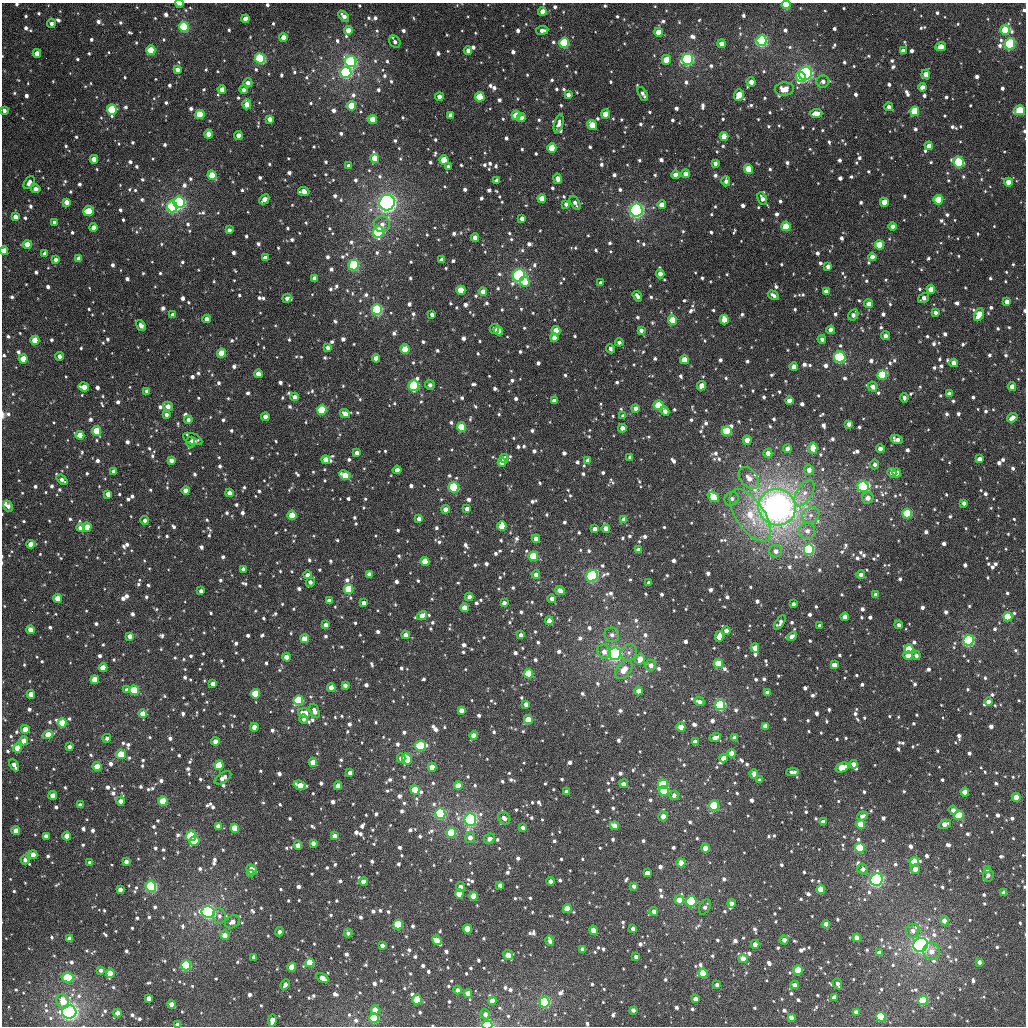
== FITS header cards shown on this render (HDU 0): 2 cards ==
NAXIS1  =                 1024
NAXIS2  =                 1024

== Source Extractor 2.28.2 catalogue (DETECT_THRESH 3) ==
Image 1024 x 1024 px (HDU 0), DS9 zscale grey, 1 PNG px = 1 image px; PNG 1028 x 1028 px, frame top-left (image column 1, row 1024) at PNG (2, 3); each listed source drawn as its Kron ellipse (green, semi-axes under 4 px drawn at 4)
Background 1550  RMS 44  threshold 131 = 3 sigma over >= 5 px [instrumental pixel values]
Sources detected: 1903; of the 1903, the 500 brightest by FLUX_AUTO listed and drawn (1403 fainter detections omitted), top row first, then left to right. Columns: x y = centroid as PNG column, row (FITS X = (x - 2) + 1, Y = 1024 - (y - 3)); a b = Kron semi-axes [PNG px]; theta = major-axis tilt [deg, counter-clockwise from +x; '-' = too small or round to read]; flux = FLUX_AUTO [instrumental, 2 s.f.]
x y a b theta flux
179 4 4 2 - 1.9e+04
786 5 4 4 - 1.2e+05
542 11 4 4 - 3.0e+04
344 16 6 4 -46 1.9e+04
245 19 4 4 - 4.0e+04
51 24 4 4 - 1.2e+04
184 27 5 4 - 3.2e+05
348 30 4 4 - 3.7e+04
542 30 6 4 8 1.5e+04
1005 30 5 5 - 1.5e+05
658 32 4 4 - 5.4e+04
283 37 4 4 - 2.4e+04
762 41 5 5 - 5.2e+05
395 42 6 5 - 1.2e+04
564 43 5 4 - 2.6e+05
721 44 4 4 - 2.3e+04
1010 44 5 5 - 2.5e+05
941 47 5 4 - 4.1e+04
151 50 5 4 - 1.0e+05
468 50 4 4 - 1.6e+04
903 51 4 4 - 1.7e+04
37 53 4 4 - 3.0e+04
260 58 5 5 - 3.0e+05
688 59 5 5 - 6.9e+05
666 60 5 4 - 7.1e+04
351 62 6 5 - 4.9e+05
177 69 4 4 - 1.8e+04
346 72 5 5 - 6.5e+05
805 73 7 6 - 6.2e+05
926 74 4 4 - 2.9e+04
801 77 5 5 - 7.6e+04
751 82 4 4 - 2.3e+04
823 82 6 6 - 1.5e+04
248 83 4 4 - 1.8e+04
922 87 4 4 - 2.4e+04
222 89 4 4 - 2.4e+04
784 89 9 6 4 4.7e+04
243 90 4 4 - 1.4e+04
643 94 7 4 -62 1.3e+04
568 95 4 4 - 1.6e+04
739 95 6 5 - 7.6e+04
439 97 4 4 - 2.2e+04
480 97 5 4 - 1.1e+05
247 104 5 4 - 3.6e+04
351 106 4 4 - 9.1e+04
889 107 4 4 - 1.4e+04
4 110 4 3 - 1.5e+04
112 110 5 4 - 2.4e+05
1019 110 5 5 - 1.4e+05
915 111 4 4 - 1.9e+05
816 113 6 4 2 3.0e+04
200 114 5 4 - 9.8e+04
605 114 4 4 - 6.0e+04
450 115 4 4 - 1.6e+04
516 115 4 4 - 5.6e+04
521 118 4 4 - 2.0e+04
270 119 4 4 - 2.4e+04
373 119 4 4 - 5.3e+04
559 123 9 4 73 1.6e+04
592 125 5 4 - 7.5e+04
208 134 4 4 - 3.0e+04
238 135 4 4 - 2.0e+04
724 136 4 4 - 5.1e+04
929 146 4 4 - 2.8e+04
552 148 4 4 - 9.8e+04
375 158 4 4 - 8.3e+04
94 159 4 4 - 3.0e+04
444 160 4 4 - 9.8e+04
959 162 6 5 - 2.9e+05
715 163 4 4 - 1.3e+04
349 166 4 3 - 1.2e+04
448 167 4 4 - 1.3e+04
748 169 4 4 - 1.2e+05
685 174 4 4 - 2.3e+04
212 175 5 4 - 8.9e+04
675 175 4 4 - 1.9e+04
557 179 5 4 - 1.8e+04
497 181 4 4 - 1.5e+04
726 181 5 4 - 1.2e+04
1008 182 4 4 - 3.6e+04
29 183 7 4 56 1.7e+04
36 189 5 4 - 1.5e+04
304 191 6 4 -5 3.5e+04
264 199 6 4 44 2.2e+04
542 199 4 4 - 5.5e+04
762 199 6 4 -65 1.7e+04
938 200 4 4 - 1.0e+05
66 202 4 4 - 2.7e+04
179 202 6 5 - 4.8e+05
884 202 4 4 - 4.5e+04
387 203 8 7 - 9.2e+05
575 203 7 4 -59 1.2e+04
566 204 4 4 - 1.4e+04
662 205 4 4 - 3.1e+04
172 207 5 5 - 3.3e+05
636 210 6 6 - 5.9e+05
88 211 5 5 - 1.0e+05
15 217 4 4 - 2.2e+04
522 219 4 4 - 1.8e+04
54 222 4 3 - 1.5e+04
382 224 8 8 - 2.1e+04
786 226 5 4 - 9.4e+04
892 226 4 4 - 1.8e+04
93 228 4 4 - 2.1e+04
229 230 4 4 - 1.4e+04
378 232 6 5 - 3.0e+05
475 238 4 4 - 2.7e+04
27 245 4 4 - 5.2e+04
879 245 4 4 - 7.9e+04
4 251 4 4 - 5.1e+04
45 253 4 4 - 1.4e+04
872 257 4 4 - 2.4e+04
79 258 4 4 - 2.5e+04
265 258 4 4 - 1.8e+04
56 260 4 4 - 1.4e+04
442 260 4 4 - 2.2e+04
354 265 5 5 - 3.1e+05
828 266 4 4 - 1.4e+04
660 274 5 4 - 2.1e+04
519 275 6 6 - 5.1e+05
315 278 4 4 - 2.0e+04
525 282 5 5 - 6.2e+04
601 283 4 3 - 1.3e+04
931 289 4 4 - 4.4e+04
461 290 4 4 - 8.5e+04
483 291 4 4 - 2.6e+04
826 291 4 4 - 2.0e+04
773 295 6 3 -32 1.3e+04
637 296 5 4 - 1.5e+04
287 298 4 3 - 1.2e+04
923 298 6 4 35 1.6e+04
1007 302 4 4 - 2.1e+04
869 304 4 4 - 2.4e+04
377 310 5 5 - 2.9e+05
935 312 4 4 - 1.3e+04
979 314 7 4 62 6.0e+04
173 315 4 3 - 1.3e+04
432 315 4 3 - 1.3e+04
853 315 6 4 60 1.6e+04
207 319 4 4 - 2.3e+04
672 320 4 4 - 1.0e+05
724 320 5 4 - 5.7e+04
141 325 6 4 -56 1.6e+04
494 329 5 4 - 2.2e+04
556 330 4 4 - 4.9e+04
641 330 4 4 - 1.6e+04
831 330 4 4 - 2.3e+04
499 331 5 4 - 5.1e+04
886 336 4 4 - 1.5e+04
554 338 4 4 - 2.7e+04
822 339 4 4 - 1.3e+04
35 340 4 4 - 6.3e+04
619 342 4 4 - 1.2e+04
328 347 4 4 - 1.4e+04
405 349 4 4 - 7.9e+04
611 349 5 4 - 1.2e+04
221 353 4 4 - 7.1e+04
59 356 4 3 - 1.5e+04
840 357 6 5 - 2.3e+05
376 358 4 4 - 2.8e+04
23 359 4 4 - 6.3e+04
684 360 4 4 - 5.4e+04
954 363 4 4 - 2.7e+04
794 367 4 4 - 3.0e+04
258 374 4 4 - 3.1e+04
882 375 5 5 - 3.1e+05
430 385 5 4 - 1.2e+04
414 386 5 5 - 2.5e+05
701 386 5 4 - 3.2e+04
84 387 5 4 - 3.6e+04
873 387 5 5 - 1.8e+04
1012 387 4 4 - 2.8e+04
147 391 4 4 - 1.4e+04
950 394 4 4 - 2.7e+04
294 397 4 4 - 1.6e+04
904 398 5 4 - 1.2e+04
554 401 4 4 - 1.4e+04
789 401 4 4 - 3.7e+04
659 405 5 4 - 1.3e+05
168 406 5 4 - 2.5e+04
635 408 4 4 - 1.8e+04
322 410 5 5 - 1.5e+05
665 411 5 4 - 1.9e+04
345 414 5 4 - 2.7e+04
166 415 4 4 - 1.2e+04
623 416 4 4 - 1.4e+04
265 417 4 4 - 2.4e+04
1012 418 5 4 - 2.5e+04
188 420 4 4 - 1.2e+04
849 424 4 4 - 1.7e+04
462 427 5 4 - 1.7e+05
622 428 4 4 - 2.3e+04
97 431 5 4 - 9.6e+04
727 431 5 5 - 1.0e+05
80 435 4 4 - 6.8e+04
193 439 10 5 -22 1.7e+04
897 439 6 4 -22 1.7e+04
747 440 4 4 - 2.9e+04
191 442 5 4 - 1.4e+04
813 448 5 4 - 4.6e+04
787 449 4 4 - 2.1e+04
880 449 4 4 - 2.5e+04
357 453 4 4 - 1.6e+04
768 453 4 4 - 2.9e+04
630 457 4 4 - 1.4e+04
504 458 4 4 - 2.3e+04
326 459 4 4 - 3.4e+04
979 459 4 4 - 2.0e+04
171 460 4 4 - 1.8e+04
588 460 4 4 - 2.2e+04
502 462 4 4 - 3.2e+04
875 464 5 4 - 1.2e+04
397 470 4 4 - 1.6e+04
809 470 5 5 - 2.0e+04
113 471 4 4 - 1.3e+04
892 473 5 4 - 2.0e+04
897 473 4 4 - 2.9e+04
345 475 6 4 -27 6.5e+04
749 478 12 8 -52 3.5e+04
62 480 6 4 -40 1.3e+04
863 486 5 5 - 5.4e+05
454 487 5 5 - 2.3e+05
186 490 4 4 - 2.2e+04
229 493 4 4 - 2.4e+04
804 493 14 7 58 2.6e+04
108 494 4 4 - 2.3e+04
713 497 6 4 -37 7.1e+04
868 498 6 5 - 2.2e+04
731 499 7 6 - 1.5e+04
964 503 4 4 - 1.2e+04
8 506 6 4 -61 1.4e+04
777 507 19 18 - 2.2e+06
446 509 4 4 - 2.7e+04
467 509 4 4 - 1.7e+04
907 513 5 5 - 1.6e+05
292 515 4 4 - 7.9e+04
750 515 30 14 -56 1.3e+05
811 515 9 7 31 1.7e+04
419 519 4 4 - 1.8e+04
145 520 4 4 - 1.4e+04
624 520 4 4 - 2.9e+04
502 526 5 4 - 7.1e+04
87 527 4 4 - 6.0e+04
80 528 4 4 - 2.2e+04
606 528 4 4 - 3.0e+04
594 529 4 4 - 1.6e+04
807 531 8 8 - 2.0e+04
536 539 4 4 - 2.5e+04
31 544 4 4 - 3.5e+04
809 549 5 5 - 4.7e+05
638 550 4 4 - 2.7e+04
776 551 6 6 - 1.9e+04
533 556 5 4 - 1.2e+05
425 561 4 4 - 5.8e+04
243 569 4 4 - 1.5e+04
369 574 4 4 - 2.1e+04
861 574 4 4 - 1.3e+04
308 575 4 4 - 2.1e+04
536 575 4 4 - 2.4e+04
592 576 6 5 - 3.1e+05
310 582 5 4 - 1.4e+04
649 583 4 3 - 1.3e+04
349 589 5 4 - 1.3e+05
201 591 4 3 - 1.3e+04
560 591 5 4 - 2.4e+04
876 594 4 4 - 1.5e+04
469 597 4 4 - 1.6e+04
57 598 4 4 - 3.6e+04
552 599 4 4 - 1.7e+04
329 601 4 4 - 1.6e+04
363 603 4 4 - 1.6e+04
504 603 4 4 - 1.5e+04
793 604 4 4 - 1.3e+04
464 608 4 4 - 4.0e+04
422 616 5 4 - 3.2e+04
845 617 4 4 - 3.5e+04
1008 617 4 4 - 1.1e+05
549 621 4 4 - 3.6e+04
780 622 8 4 56 1.4e+04
326 625 4 4 - 1.5e+04
820 625 4 4 - 1.4e+04
899 625 4 4 - 1.2e+04
30 630 4 4 - 2.9e+04
726 631 4 4 - 2.4e+04
405 635 4 4 - 1.8e+04
521 635 4 4 - 1.2e+04
612 635 7 7 - 1.7e+04
130 636 4 4 - 1.9e+04
719 636 5 4 - 3.7e+04
792 636 5 4 - 2.6e+04
305 639 4 4 - 4.9e+04
969 640 5 5 - 3.9e+05
755 648 4 4 - 4.2e+04
909 649 4 4 - 1.0e+05
604 652 7 6 - 2.2e+04
629 652 8 7 - 1.5e+04
615 654 6 6 - 1.1e+06
916 655 4 4 - 1.3e+04
908 656 4 4 - 2.5e+04
287 657 4 4 - 3.2e+04
640 659 5 5 - 3.4e+04
718 663 5 5 - 7.4e+04
651 665 5 5 - 2.0e+04
834 665 4 4 - 2.7e+04
103 668 4 4 - 5.3e+04
624 670 10 6 48 4.0e+04
528 674 4 4 - 1.6e+05
94 680 4 4 - 6.2e+04
213 684 4 4 - 2.6e+04
345 685 4 4 - 1.5e+04
331 688 4 4 - 3.1e+04
127 690 4 4 - 1.4e+04
134 690 4 4 - 1.9e+05
638 691 4 4 - 2.6e+04
767 692 4 4 - 1.6e+04
31 694 4 4 - 3.1e+04
255 694 5 4 - 1.4e+05
298 700 5 5 - 2.5e+05
699 702 5 4 - 1.5e+04
988 702 4 4 - 1.9e+04
526 704 4 4 - 1.8e+04
720 705 5 5 - 4.3e+05
461 710 4 4 - 2.1e+04
314 711 7 4 -69 2.1e+04
305 713 6 4 -5 4.3e+04
143 714 4 4 - 3.4e+04
304 719 5 4 - 1.2e+04
528 720 4 4 - 8.9e+04
62 723 4 4 - 8.3e+04
765 726 4 4 - 3.0e+04
254 727 4 4 - 3.1e+04
681 727 4 4 - 4.0e+04
25 729 4 4 - 5.1e+04
48 735 5 4 - 5.5e+04
474 735 4 4 - 2.9e+04
107 738 4 4 - 1.3e+04
715 738 6 4 20 1.9e+04
735 738 4 4 - 2.4e+04
24 741 4 4 - 3.0e+04
215 742 4 4 - 2.3e+04
695 742 4 4 - 2.5e+04
69 746 4 4 - 1.4e+04
420 746 5 5 - 2.5e+05
17 748 4 4 - 4.3e+04
732 753 4 4 - 3.9e+04
121 754 5 4 - 1.0e+05
401 758 4 4 - 1.7e+04
724 758 4 4 - 3.4e+04
407 759 6 4 -62 2.2e+05
313 762 4 4 - 4.7e+04
853 764 4 4 - 2.0e+04
14 765 7 4 -61 1.8e+04
219 765 5 4 - 1.3e+05
97 767 4 4 - 5.4e+04
432 767 4 4 - 5.0e+04
842 767 7 4 21 6.9e+04
792 772 6 4 4 1.5e+04
350 773 4 4 - 2.2e+04
754 774 5 4 - 2.4e+04
223 778 9 5 33 2.2e+04
760 780 4 4 - 1.3e+04
624 784 4 4 - 1.7e+04
663 784 5 5 - 2.0e+05
300 785 6 4 -23 5.4e+04
458 785 4 4 - 3.7e+04
338 786 4 4 - 3.3e+04
415 790 5 4 - 9.3e+04
664 791 5 5 - 1.7e+05
566 792 4 4 - 1.3e+04
965 792 4 4 - 3.0e+04
53 795 4 4 - 2.5e+04
674 795 5 4 - 1.6e+04
1016 797 4 4 - 4.4e+04
120 801 4 4 - 1.6e+04
163 801 4 4 - 9.9e+04
80 805 4 4 - 1.5e+04
714 806 5 5 - 1.9e+05
953 810 4 4 - 1.5e+04
440 814 5 5 - 2.1e+05
959 815 5 5 - 1.1e+05
663 816 5 4 - 2.7e+04
862 816 5 4 - 1.4e+04
504 818 7 5 -47 1.8e+04
470 820 6 6 - 6.4e+05
823 822 4 4 - 2.0e+04
861 824 4 4 - 6.3e+04
945 824 6 4 20 2.8e+04
218 826 4 4 - 2.4e+04
614 826 4 4 - 2.9e+04
523 827 4 4 - 1.4e+04
235 828 4 4 - 7.8e+04
16 831 4 4 - 3.8e+04
451 833 5 5 - 1.8e+05
46 836 4 4 - 1.6e+04
67 836 4 4 - 3.0e+04
191 836 5 5 - 2.2e+05
335 836 4 4 - 2.5e+04
470 838 5 5 - 2.1e+04
489 839 6 5 - 1.5e+04
194 841 5 4 - 8.2e+04
313 843 4 4 - 1.8e+04
298 845 4 4 - 2.6e+04
705 848 4 4 - 4.1e+04
860 848 5 5 - 1.5e+05
33 855 4 4 - 2.9e+04
25 860 4 4 - 1.3e+04
126 862 4 4 - 1.7e+04
914 862 4 4 - 6.9e+04
90 863 4 4 - 1.4e+04
681 863 4 4 - 5.7e+04
251 869 5 4 - 3.8e+04
863 869 5 5 - 1.2e+04
915 869 5 4 - 2.1e+04
987 870 4 4 - 1.6e+04
647 873 4 4 - 2.3e+04
250 874 4 3 - 1.9e+04
988 875 6 5 - 1.2e+04
876 880 6 6 - 5.6e+05
550 881 4 4 - 1.6e+04
364 882 4 4 - 2.9e+04
500 885 4 4 - 1.5e+04
634 886 4 4 - 1.3e+04
151 887 5 5 - 2.8e+05
460 887 5 4 - 1.8e+04
120 889 4 4 - 1.8e+04
821 889 4 4 - 5.8e+04
1004 892 4 4 - 2.6e+04
459 894 4 4 - 7.9e+04
474 896 4 4 - 8.6e+04
679 900 5 4 - 3.5e+04
691 901 5 5 - 7.0e+05
731 903 4 4 - 2.0e+04
705 907 8 5 60 1.3e+04
567 909 4 4 - 8.3e+04
654 911 4 4 - 1.8e+04
208 912 6 6 - 8.9e+05
219 916 8 6 -76 1.2e+04
944 921 4 4 - 2.0e+04
232 922 8 6 35 1.8e+04
826 924 4 4 - 2.3e+04
398 925 5 4 - 2.1e+05
467 929 4 4 - 8.1e+04
633 929 4 3 - 1.6e+04
593 930 5 4 - 4.1e+04
913 931 7 6 - 1.6e+04
279 932 4 3 - 1.4e+04
348 933 4 4 - 1.2e+04
225 935 5 4 - 2.5e+04
857 938 4 4 - 3.0e+04
70 939 4 4 - 2.1e+04
437 940 5 4 - 3.6e+04
784 940 4 4 - 1.5e+04
550 941 5 3 - 1.7e+04
755 944 4 4 - 2.2e+04
382 945 4 4 - 1.3e+04
921 945 7 6 - 1.0e+06
582 949 4 4 - 1.6e+04
932 951 9 8 - 2.7e+04
879 953 4 4 - 2.2e+04
508 955 5 4 - 4.3e+04
254 957 4 4 - 1.6e+04
636 957 4 4 - 1.2e+04
743 959 4 4 - 3.6e+04
979 962 4 4 - 1.3e+04
310 963 4 4 - 1.3e+05
186 965 5 5 - 4.2e+05
292 967 4 4 - 7.8e+04
101 970 4 4 - 1.2e+04
798 970 5 5 - 7.9e+04
110 973 5 4 - 7.9e+04
703 973 4 4 - 9.8e+04
67 977 6 5 - 1.5e+05
322 978 6 4 -31 3.5e+04
285 984 5 4 - 1.3e+04
838 984 6 3 -68 1.2e+04
717 985 4 4 - 1.5e+04
794 985 4 4 - 2.4e+04
458 990 4 4 - 1.2e+04
468 993 4 4 - 3.0e+04
834 997 4 4 - 2.3e+04
149 998 4 4 - 2.0e+04
417 999 5 4 - 9.2e+04
695 999 4 4 - 1.8e+04
923 1000 5 4 - 1.7e+05
63 1001 7 6 - 6.0e+04
492 1001 4 4 - 3.2e+04
544 1002 5 5 - 6.2e+05
172 1004 4 4 - 3.8e+04
375 1010 4 4 - 4.1e+04
633 1010 4 4 - 1.4e+04
69 1012 7 7 - 1.1e+06
856 1012 4 4 - 1.9e+04
117 1013 4 4 - 2.5e+04
485 1014 5 4 - 1.5e+04
791 1017 4 4 - 1.9e+04
881 1017 5 4 - 3.5e+05
374 1018 5 4 - 2.4e+05
272 1020 6 4 84 2.8e+04
177 1025 4 3 - 1.5e+04
487 1025 5 4 - 4.3e+05
At the frame edge (FLAGS 8, measured only in part): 6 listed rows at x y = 179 4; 786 5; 4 110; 4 251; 177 1025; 487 1025
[1403 fainter detections neither listed nor drawn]

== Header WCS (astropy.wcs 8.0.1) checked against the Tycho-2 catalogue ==
Header WCS as astropy/WCSLIB reads it (applying the file's SIP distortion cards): RA---TAN-SIP/DEC--TAN-SIP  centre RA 01:37:28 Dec +37:17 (24.37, +37.28 deg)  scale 8.67 arcsec/px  FOV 148.0' x 148.0'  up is +178 deg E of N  parity flipped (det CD > 0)
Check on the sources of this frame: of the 60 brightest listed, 60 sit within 12.1 arcsec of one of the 180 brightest Tycho-2 stars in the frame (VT <= 11.28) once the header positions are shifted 0.38 arcsec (0.35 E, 0.14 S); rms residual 4.02 arcsec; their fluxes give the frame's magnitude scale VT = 22.88 - 2.5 log10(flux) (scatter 0.23 mag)
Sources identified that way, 340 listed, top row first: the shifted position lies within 12.1 arcsec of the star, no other Tycho-2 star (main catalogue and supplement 1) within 24.2 arcsec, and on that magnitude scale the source's flux lands within +1.5 / -3 mag of the star's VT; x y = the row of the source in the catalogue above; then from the Tycho-2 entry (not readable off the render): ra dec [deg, ICRS J2000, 3 dp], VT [Tycho-2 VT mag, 2 dp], TYC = Tycho-2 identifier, HIP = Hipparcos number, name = IAU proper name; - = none
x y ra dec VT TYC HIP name
786 5 23.615 +36.028 9.97 2305-832-1 - -
542 11 24.339 +36.069 11.76 2305-16-1 - -
245 19 25.223 +36.113 11.43 2306-1323-1 - -
51 24 25.801 +36.138 12.05 2306-1281-1 - -
184 27 25.406 +36.136 9.34 2306-1389-1 - -
348 30 24.916 +36.132 11.44 2306-1262-1 - -
542 30 24.340 +36.116 12.35 2305-538-1 - -
1005 30 22.960 +36.061 10.01 2305-270-1 - -
658 32 23.991 +36.108 11.09 2305-932-1 - -
762 41 23.683 +36.116 8.61 2305-424-1 - -
564 43 24.271 +36.143 9.49 2305-92-1 - -
721 44 23.803 +36.128 12.11 2305-778-1 - -
1010 44 22.944 +36.094 9.09 2305-272-1 7122 -
941 47 23.148 +36.110 11.34 2305-1208-1 - -
151 50 25.503 +36.195 10.21 2306-1277-1 - -
903 51 23.260 +36.124 12.20 2305-438-1 - -
37 53 25.842 +36.210 11.49 2306-1168-1 - -
260 58 25.174 +36.207 9.08 2306-1174-1 - -
688 59 23.901 +36.170 8.45 2305-94-1 - -
351 62 24.905 +36.207 8.66 2306-1223-1 - -
177 69 25.422 +36.240 11.91 2306-1184-1 - -
346 72 24.919 +36.234 8.69 2306-1238-1 - -
801 77 23.562 +36.199 10.62 2305-954-1 - -
751 82 23.709 +36.217 11.79 2305-4-1 - -
248 83 25.211 +36.266 12.27 2306-1387-1 - -
222 89 25.287 +36.284 11.68 2306-1287-1 - -
243 90 25.223 +36.283 12.37 2306-1178-1 - -
568 95 24.253 +36.267 12.06 2305-1116-1 - -
739 95 23.743 +36.249 10.99 2305-858-1 - -
480 97 24.516 +36.281 10.34 2305-372-1 - -
247 104 25.211 +36.319 11.50 2306-1405-1 - -
351 106 24.899 +36.314 11.02 2306-1079-1 - -
889 107 23.295 +36.261 12.40 2305-158-1 - -
4 110 25.936 +36.349 12.29 2306-1471-1 - -
112 110 25.615 +36.341 10.05 2306-1043-1 - -
1019 110 22.904 +36.252 9.87 2305-526-1 - -
915 111 23.217 +36.268 10.26 2305-632-1 - -
200 114 25.350 +36.346 10.18 2306-1021-1 - -
605 114 24.139 +36.310 11.03 2305-1218-1 - -
450 115 24.602 +36.327 12.09 2305-1176-1 - -
516 115 24.406 +36.322 10.76 2305-598-1 - -
521 118 24.390 +36.327 11.78 2305-364-1 - -
270 119 25.142 +36.352 11.57 2306-990-1 - -
373 119 24.834 +36.344 10.92 2306-1283-1 - -
592 125 24.177 +36.338 11.30 2305-542-1 - -
208 134 25.323 +36.393 12.78 2306-1382-1 - -
724 136 23.782 +36.351 11.23 2305-116-1 - -
929 146 23.169 +36.349 11.32 2305-200-1 - -
552 148 24.295 +36.397 10.29 2305-148-1 - -
375 158 24.824 +36.438 11.08 2306-1517-1 - -
94 159 25.664 +36.461 11.38 2306-1080-1 - -
444 160 24.616 +36.436 11.31 2305-1520-1 - -
959 162 23.077 +36.385 9.40 2305-968-1 - -
715 163 23.805 +36.417 12.45 2305-1615-1 - -
349 166 24.901 +36.458 12.46 2306-788-1 - -
748 169 23.704 +36.427 10.76 2305-1632-1 - -
685 174 23.892 +36.445 11.37 2305-1504-1 - -
212 175 25.309 +36.492 10.67 2306-822-1 - -
675 175 23.922 +36.448 11.62 2305-1492-1 - -
1008 182 22.925 +36.427 11.17 2305-1578-1 - -
264 199 25.150 +36.545 12.06 2306-1334-1 - -
542 199 24.319 +36.520 11.19 2305-1353-1 - -
938 200 23.132 +36.478 10.23 2305-1549-1 - -
66 202 25.743 +36.566 12.14 2306-769-1 - -
179 202 25.405 +36.559 8.50 2306-1166-1 7903 -
884 202 23.293 +36.491 11.10 2305-1528-1 - -
387 203 24.782 +36.543 7.23 2306-963-1 7700 -
662 205 23.959 +36.522 11.64 2305-1452-1 - -
172 207 25.425 +36.571 8.92 2306-814-1 - -
636 210 24.035 +36.538 7.97 2305-1297-1 7462 -
88 211 25.677 +36.587 10.56 2306-1211-1 - -
15 217 25.895 +36.605 11.86 2306-1038-1 - -
522 219 24.376 +36.570 12.31 2305-1235-1 - -
54 222 25.778 +36.615 12.09 2306-1441-1 - -
786 226 23.584 +36.561 10.41 2305-1031-1 - -
93 228 25.660 +36.626 12.09 2306-412-1 - -
378 232 24.806 +36.615 9.00 2306-1081-1 - -
475 238 24.515 +36.620 11.74 2305-795-1 - -
27 245 25.857 +36.671 11.02 2306-156-1 - -
879 245 23.301 +36.594 10.29 2305-1586-1 - -
4 251 25.927 +36.687 10.98 2306-1127-1 - -
45 253 25.804 +36.691 12.59 2306-896-1 - -
872 257 23.321 +36.624 11.76 2305-771-1 - -
79 258 25.701 +36.701 11.99 2306-900-1 - -
56 260 25.771 +36.705 12.35 2306-817-1 - -
354 265 24.876 +36.697 9.08 2306-386-1 7728 -
660 274 23.955 +36.688 11.73 2305-661-1 - -
519 275 24.378 +36.707 8.32 2305-1025-1 7569 -
315 278 24.991 +36.732 12.23 2306-1527-1 - -
525 282 24.360 +36.722 11.08 2305-1477-1 - -
931 289 23.140 +36.694 11.40 2305-1511-1 - -
461 290 24.551 +36.748 10.60 2305-1183-1 - -
483 291 24.485 +36.749 12.03 2305-921-1 - -
637 296 24.018 +36.746 12.49 2305-1637-1 - -
1007 302 22.910 +36.714 11.55 2305-1513-1 - -
869 304 23.324 +36.737 11.81 2305-1426-1 - -
377 310 24.801 +36.802 8.96 2306-810-1 - -
935 312 23.123 +36.749 11.91 2305-1560-1 - -
979 314 22.991 +36.747 10.95 2305-953-1 - -
207 319 25.312 +36.838 11.92 2306-939-1 - -
672 320 23.912 +36.799 10.19 2305-1089-1 - -
724 320 23.755 +36.792 11.56 2305-911-1 - -
494 329 24.445 +36.838 11.93 2305-1149-1 - -
556 330 24.260 +36.835 11.09 2305-919-1 - -
641 330 24.004 +36.827 12.30 2305-871-1 - -
831 330 23.435 +36.804 12.23 2305-1359-1 - -
499 331 24.433 +36.842 11.38 2305-1077-1 - -
554 338 24.264 +36.853 11.47 2305-413-1 - -
35 340 25.827 +36.900 11.00 2306-254-1 - -
405 349 24.713 +36.895 10.53 2305-259-1 - -
221 353 25.265 +36.919 10.49 2306-486-1 - -
840 357 23.403 +36.869 9.03 2305-691-1 7268 -
376 358 24.799 +36.919 11.51 2306-194-1 - -
23 359 25.861 +36.946 11.54 2306-1511-1 - -
684 360 23.870 +36.893 11.02 2305-501-1 - -
794 367 23.540 +36.898 11.39 2305-279-1 - -
258 374 25.152 +36.966 11.53 2306-964-1 - -
882 375 23.272 +36.906 10.15 2305-299-1 - -
414 386 24.682 +36.982 9.23 2305-1201-1 - -
701 386 23.815 +36.953 11.88 2305-1521-1 - -
84 387 25.676 +37.010 11.49 2306-965-1 - -
873 387 23.300 +36.936 12.34 2305-1371-1 - -
1012 387 22.881 +36.918 11.72 2305-235-1 - -
147 391 25.486 +37.016 12.34 2306-360-1 - -
789 401 23.548 +36.979 11.61 2305-1461-1 - -
659 405 23.942 +37.005 9.97 2305-873-1 - -
635 408 24.011 +37.015 11.78 2305-1410-1 - -
322 410 24.956 +37.048 9.84 2306-1418-1 - -
345 414 24.886 +37.055 11.73 2306-732-1 - -
265 417 25.126 +37.069 12.07 2306-370-1 - -
1012 418 22.873 +36.992 11.71 2305-1575-1 - -
462 427 24.533 +37.077 10.19 2305-665-1 - -
97 431 25.634 +37.115 10.32 2306-358-1 - -
727 431 23.733 +37.059 10.06 2305-1584-1 - -
80 435 25.684 +37.126 11.27 2306-756-1 - -
747 440 23.670 +37.080 11.68 2305-1087-1 - -
191 442 25.349 +37.135 12.50 2306-482-1 - -
813 448 23.470 +37.092 11.36 2305-209-1 - -
787 449 23.547 +37.095 11.96 2305-603-1 - -
880 449 23.267 +37.084 12.01 2305-255-1 - -
357 453 24.847 +37.148 12.17 2306-488-1 - -
768 453 23.605 +37.108 11.85 2305-669-1 - -
504 458 24.401 +37.148 11.87 2305-421-1 - -
326 459 24.940 +37.167 11.63 2306-174-1 - -
979 459 22.967 +37.096 11.58 2305-201-1 - -
171 460 25.406 +37.181 11.88 2306-256-1 - -
588 460 24.148 +37.145 11.72 2305-755-1 - -
502 462 24.407 +37.158 12.12 2305-169-1 - -
897 473 23.213 +37.140 11.38 2305-533-1 - -
345 475 24.880 +37.204 10.85 2306-678-1 - -
62 480 25.737 +37.234 12.40 2306-384-1 - -
863 486 23.313 +37.177 8.61 2305-109-1 - -
454 487 24.550 +37.223 9.32 2305-1043-1 - -
186 490 25.360 +37.252 11.77 2306-901-1 - -
229 493 25.228 +37.255 12.09 2306-416-1 - -
108 494 25.595 +37.266 11.74 2306-644-1 - -
713 497 23.765 +37.219 10.72 2305-901-1 - -
868 498 23.297 +37.204 12.53 2305-753-1 - -
964 503 23.007 +37.204 12.41 2305-415-1 - -
777 507 23.569 +37.237 5.88 2305-1638-1 7321 -
446 509 24.572 +37.277 11.69 2305-1091-1 - -
907 513 23.175 +37.237 9.65 2305-711-1 - -
292 515 25.036 +37.304 10.71 2306-859-1 - -
419 519 24.652 +37.302 12.05 2305-369-1 - -
145 520 25.482 +37.327 12.43 2306-268-1 - -
624 520 24.031 +37.284 11.50 2305-495-1 - -
502 526 24.399 +37.312 10.68 2305-231-1 - -
87 527 25.654 +37.348 11.11 2306-200-1 - -
80 528 25.675 +37.349 11.79 2306-354-1 - -
606 528 24.084 +37.307 11.91 2305-575-1 - -
536 539 24.295 +37.339 11.94 2305-655-1 - -
31 544 25.825 +37.392 11.79 2306-166-1 - -
809 549 23.467 +37.335 8.88 2305-251-1 7285 -
638 550 23.983 +37.356 11.73 2305-39-1 - -
533 556 24.301 +37.381 9.97 2305-563-1 - -
425 561 24.629 +37.404 10.70 2305-303-1 - -
243 569 25.179 +37.438 12.18 2306-1052-1 - -
369 574 24.795 +37.440 11.69 2306-492-1 - -
861 574 23.307 +37.389 12.66 2305-149-1 - -
536 575 24.291 +37.426 11.85 2305-1551-1 - -
592 576 24.121 +37.423 8.78 2305-367-1 - -
310 582 24.974 +37.464 12.27 2306-1462-1 - -
649 583 23.948 +37.434 11.90 2305-1487-1 - -
349 589 24.857 +37.477 10.03 2306-26-1 - -
560 591 24.214 +37.462 11.57 2305-331-1 - -
876 594 23.258 +37.435 12.42 2305-1577-1 - -
469 597 24.490 +37.485 11.81 2305-1475-1 - -
57 598 25.740 +37.521 11.60 2815-1431-1 - -
363 603 24.810 +37.509 12.25 2814-1847-1 - -
504 603 24.384 +37.497 11.86 2305-557-1 - -
464 608 24.503 +37.512 11.36 2814-1798-1 - -
422 616 24.632 +37.535 11.93 2814-1686-1 - -
845 617 23.348 +37.493 12.18 2305-333-1 - -
1008 617 22.854 +37.472 10.18 2305-857-1 - -
549 621 24.245 +37.535 11.36 2814-1799-1 - -
899 625 23.184 +37.506 12.41 2814-1724-1 - -
30 630 25.820 +37.598 11.87 2815-564-1 - -
521 635 24.329 +37.572 12.53 2814-1815-1 - -
130 636 25.517 +37.607 12.03 2815-1442-1 - -
792 636 23.507 +37.547 11.78 2814-1755-1 - -
305 639 24.986 +37.601 11.08 2814-1611-1 - -
969 640 22.969 +37.534 8.75 2814-1628-1 - -
755 648 23.616 +37.579 11.44 2814-1674-1 - -
909 649 23.150 +37.562 10.47 2814-1953-1 - -
615 654 24.042 +37.607 8.07 2814-1462-1 7465 -
916 655 23.125 +37.577 12.80 2814-1845-1 - -
908 656 23.151 +37.579 11.36 2814-1740-1 - -
287 657 25.038 +37.646 11.72 2815-1376-1 - -
718 663 23.725 +37.620 10.17 2814-1680-1 - -
651 665 23.931 +37.631 11.83 2814-1520-1 - -
834 665 23.372 +37.610 11.74 2814-1859-1 - -
103 668 25.592 +37.685 11.43 2815-894-1 - -
528 674 24.301 +37.665 10.11 2814-1825-1 - -
94 680 25.620 +37.714 11.60 2815-1392-1 - -
134 690 25.499 +37.737 9.81 2815-1014-1 - -
638 691 23.964 +37.695 12.20 2814-1581-1 - -
767 692 23.572 +37.684 12.17 2814-1613-1 - -
31 694 25.813 +37.753 12.00 2815-1665-1 - -
255 694 25.130 +37.736 11.25 2815-1161-1 - -
298 700 24.998 +37.749 9.64 2814-1147-1 - -
988 702 22.898 +37.678 11.73 2814-1565-1 - -
720 705 23.714 +37.720 8.84 2814-1934-1 - -
305 713 24.976 +37.779 11.60 2814-1312-1 - -
528 720 24.296 +37.775 10.30 2814-1867-1 - -
62 723 25.716 +37.820 10.47 2815-1723-1 - -
254 727 25.130 +37.817 11.86 2815-1382-1 - -
681 727 23.830 +37.777 11.23 2814-1959-1 - -
25 729 25.827 +37.838 11.62 2815-422-1 - -
48 735 25.757 +37.850 10.65 2815-1216-1 - -
474 735 24.460 +37.818 11.36 2814-894-1 - -
735 738 23.664 +37.797 12.41 2814-1235-1 - -
24 741 25.832 +37.866 11.41 2815-1567-1 - -
215 742 25.247 +37.855 12.08 2815-1552-1 - -
420 746 24.622 +37.849 9.52 2814-1451-1 - -
17 748 25.850 +37.884 11.22 2815-1522-1 - -
732 753 23.672 +37.834 11.19 2814-1367-1 - -
121 754 25.534 +37.892 10.61 2815-1448-1 - -
724 758 23.696 +37.847 11.81 2814-1136-1 - -
407 759 24.661 +37.881 9.98 2814-954-1 - -
313 762 24.948 +37.897 11.16 2814-912-1 - -
853 764 23.299 +37.846 11.75 2814-1075-1 - -
219 765 25.233 +37.911 10.40 2815-1639-1 - -
97 767 25.606 +37.924 10.63 2815-1348-1 - -
432 767 24.584 +37.899 11.65 2814-1417-1 - -
842 767 23.335 +37.856 10.62 2814-1038-1 - -
350 773 24.833 +37.920 11.72 2814-1587-1 - -
754 774 23.601 +37.881 12.30 2814-1468-1 - -
760 780 23.582 +37.896 12.47 2814-1301-1 - -
624 784 23.997 +37.920 11.77 2814-1541-1 - -
663 784 23.876 +37.916 9.62 2814-1602-1 - -
300 785 24.985 +37.954 11.29 2814-1820-1 - -
458 785 24.502 +37.940 11.59 2814-1908-1 - -
338 786 24.868 +37.952 11.17 2814-1709-1 - -
415 790 24.633 +37.955 10.59 2814-1725-1 - -
664 791 23.873 +37.932 9.83 2814-1972-1 - -
566 792 24.170 +37.945 12.35 2814-1785-1 - -
965 792 22.955 +37.899 11.52 2814-904-1 - -
53 795 25.739 +37.995 11.72 2815-762-1 - -
674 795 23.841 +37.942 12.02 2814-1273-1 - -
1016 797 22.798 +37.904 11.12 2814-891-1 - -
163 801 25.402 +38.002 10.20 2815-1485-1 - -
80 805 25.653 +38.017 12.22 2815-1229-1 - -
714 806 23.718 +37.963 9.46 2814-668-1 - -
953 810 22.988 +37.944 12.20 2814-1987-1 - -
440 814 24.553 +38.010 9.17 2814-1149-1 - -
959 815 22.969 +37.956 10.16 2814-1965-1 - -
663 816 23.872 +37.994 11.89 2814-662-1 - -
470 820 24.461 +38.022 8.25 2814-1045-1 7594 -
861 824 23.268 +37.989 10.72 2814-712-1 - -
218 826 25.230 +38.059 12.10 2815-868-1 - -
614 826 24.019 +38.022 11.62 2814-1841-1 - -
235 828 25.180 +38.062 10.55 2815-1540-1 - -
16 831 25.849 +38.082 11.56 2815-382-1 - -
451 833 24.516 +38.054 9.95 2814-1324-1 - -
67 836 25.693 +38.092 11.53 2815-508-1 - -
191 836 25.312 +38.085 9.30 2815-268-1 - -
335 836 24.873 +38.073 12.22 2814-1544-1 - -
470 838 24.459 +38.065 11.67 2814-1231-1 - -
194 841 25.302 +38.096 10.83 2815-86-1 - -
313 843 24.938 +38.092 11.69 2814-778-1 - -
705 848 23.738 +38.066 11.32 2814-832-1 - -
860 848 23.267 +38.047 9.64 2814-951-1 - -
33 855 25.795 +38.139 11.86 2815-1168-1 - -
126 862 25.509 +38.150 12.30 2815-1239-1 - -
914 862 23.099 +38.073 10.52 2814-1840-1 - -
681 863 23.811 +38.104 11.09 2814-828-1 - -
251 869 25.125 +38.160 11.30 2815-1008-1 - -
987 870 22.874 +38.082 12.21 2814-630-1 - -
647 873 23.913 +38.132 11.84 2814-1132-1 - -
876 880 23.210 +38.121 8.15 2814-804-1 7204 -
364 882 24.780 +38.180 11.70 2814-1252-1 - -
634 886 23.953 +38.165 12.84 2814-1957-1 - -
151 887 25.431 +38.208 8.89 2815-348-1 - -
821 889 23.380 +38.152 10.79 2814-376-1 - -
1004 892 22.819 +38.135 11.81 2814-1310-1 - -
459 894 24.486 +38.201 11.01 2814-1713-1 - -
474 896 24.441 +38.205 11.18 2814-658-1 - -
731 903 23.651 +38.196 12.45 2814-1696-1 - -
705 907 23.732 +38.208 12.50 2814-610-1 - -
567 909 24.153 +38.226 10.72 2814-1768-1 - -
654 911 23.888 +38.224 12.38 2814-1393-1 - -
208 912 25.252 +38.266 8.21 2815-376-1 7854 -
826 924 23.358 +38.234 11.72 2814-1919-1 - -
398 925 24.670 +38.280 9.73 2814-982-1 - -
467 929 24.456 +38.284 10.87 2814-1219-1 - -
593 930 24.070 +38.275 11.28 2814-1516-1 - -
70 939 25.676 +38.339 11.97 2815-718-1 - -
437 940 24.548 +38.315 11.65 2814-1036-1 - -
784 940 23.483 +38.277 13.16 2814-120-1 - -
755 944 23.572 +38.291 11.98 2814-1583-1 - -
921 945 23.065 +38.272 7.44 2814-1664-1 7157 -
582 949 24.101 +38.323 11.86 2814-1260-1 - -
932 951 23.030 +38.287 11.92 2814-1043-1 - -
879 953 23.191 +38.297 11.94 2814-994-1 - -
508 955 24.329 +38.344 11.23 2814-861-1 - -
743 959 23.607 +38.327 11.47 2814-1419-1 - -
310 963 24.936 +38.380 10.35 2814-1173-1 - -
186 965 25.317 +38.396 9.25 2815-522-1 - -
292 967 24.991 +38.392 10.71 2814-1365-1 - -
798 970 23.438 +38.348 10.78 2814-198-1 - -
110 973 25.548 +38.420 10.87 2815-72-1 - -
703 973 23.728 +38.367 10.65 2814-1093-1 - -
67 977 25.680 +38.433 9.89 2815-628-1 - -
322 978 24.897 +38.415 11.95 2814-582-1 - -
794 985 23.445 +38.385 12.01 2814-902-1 - -
468 993 24.447 +38.440 11.57 2814-358-1 - -
834 997 23.321 +38.410 11.83 2814-1573-1 - -
149 998 25.428 +38.478 11.74 2815-930-1 - -
417 999 24.603 +38.459 10.53 2814-1641-1 - -
923 1000 23.049 +38.405 9.58 2814-1131-1 - -
492 1001 24.371 +38.455 11.34 2814-1322-1 - -
544 1002 24.211 +38.453 8.69 2814-26-1 - -
375 1010 24.731 +38.488 11.61 2814-1272-1 - -
69 1012 25.671 +38.515 7.36 2815-1601-1 7994 -
856 1012 23.252 +38.442 12.20 2814-1116-1 - -
117 1013 25.522 +38.515 11.56 2815-344-1 - -
791 1017 23.451 +38.463 12.01 2814-302-1 - -
881 1017 23.175 +38.450 10.05 2814-935-1 - -
374 1018 24.733 +38.508 9.71 2814-1481-1 - -
487 1025 24.384 +38.516 8.40 2814-156-1 7572 -